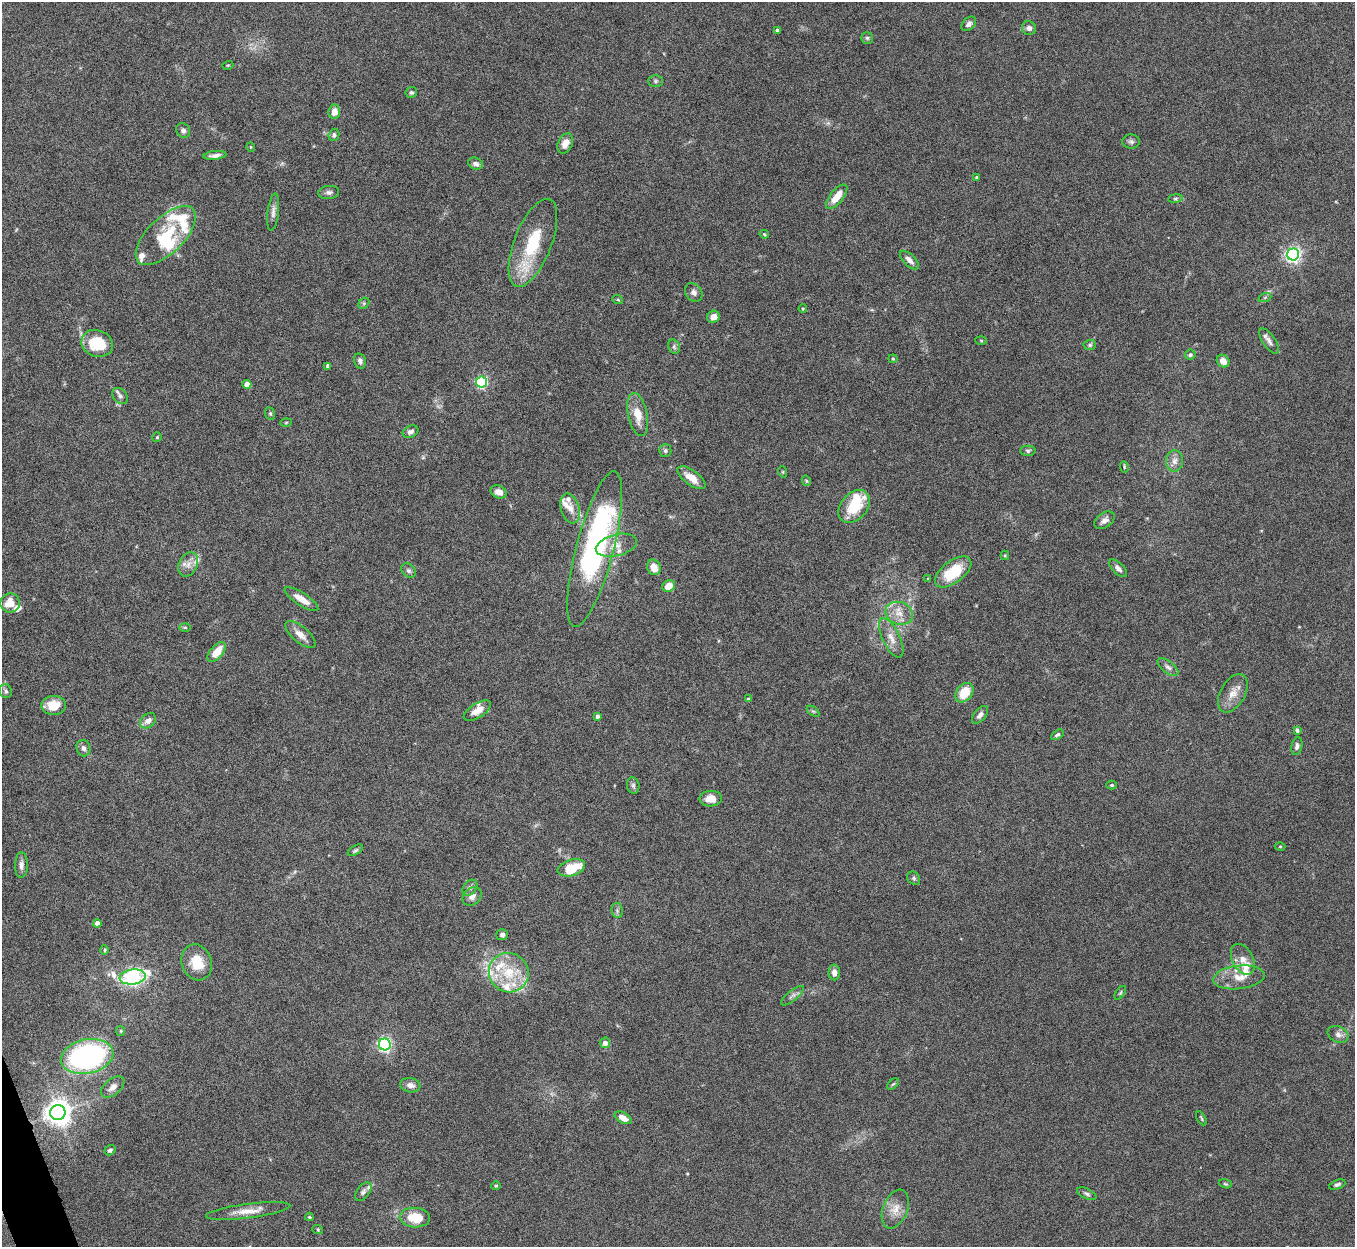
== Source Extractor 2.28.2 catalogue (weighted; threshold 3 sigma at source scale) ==
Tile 7 of 4 x 4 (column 3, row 2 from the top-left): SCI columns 2710-4062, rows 2638-3882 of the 5420 x 5404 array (HDU 1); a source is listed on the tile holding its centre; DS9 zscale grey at full resolution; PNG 1357 x 1249 px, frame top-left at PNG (2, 2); each listed source drawn as its Kron ellipse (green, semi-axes under 4 px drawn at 4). Shown black and unused: <1% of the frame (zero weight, under 8 of 16 exposures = <1% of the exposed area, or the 3 px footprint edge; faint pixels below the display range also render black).
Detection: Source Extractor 2.28.2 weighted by HDU 2 'WHT'; one run over the whole footprint, this tile lists its part. Background 0.167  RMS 0.005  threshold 0.0204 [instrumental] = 3 sigma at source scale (4.09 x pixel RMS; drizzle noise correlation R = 1.36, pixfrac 0.8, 0.05/0.05 arcsec/px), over >= 5 px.
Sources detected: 157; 3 inside a brighter object's white glare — neither listed nor drawn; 18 inside a brighter listed object's ellipse — not listed separately; the other 136 listed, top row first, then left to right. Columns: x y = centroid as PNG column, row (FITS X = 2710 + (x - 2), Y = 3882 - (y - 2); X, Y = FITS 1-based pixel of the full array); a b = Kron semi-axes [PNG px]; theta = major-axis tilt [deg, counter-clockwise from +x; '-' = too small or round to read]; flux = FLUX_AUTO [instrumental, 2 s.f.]
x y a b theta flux
969 24 8 6 45 1.5
1029 28 7 6 - 2
777 30 4 3 - 0.91
867 38 6 5 - 0.87
228 65 5 3 - 0.45
655 81 7 5 0 0.94
411 92 6 5 - 0.9
334 112 7 5 83 4
183 130 8 6 -56 1.5
334 135 6 5 - 1.1
1131 142 8 7 - 1.3
565 143 10 7 65 3.7
251 147 5 3 - 0.33
215 155 11 4 6 1.9
476 164 7 5 -23 1.9
977 178 3 3 - 1.1
329 192 10 6 6 1.6
837 197 15 6 52 7.7
1175 198 7 3 8 0.73
273 212 19 5 83 2.2
764 234 5 4 - 0.54
166 236 38 18 45 20
533 243 47 18 69 25
1293 254 6 6 - 130
909 260 12 5 -44 2.2
694 292 10 8 -53 2
1265 297 7 4 20 0.67
618 300 5 3 - 0.49
364 303 6 4 47 0.67
803 309 4 3 - 0.55
713 317 6 6 - 3.2
981 341 6 4 -3 0.45
1269 341 15 6 -56 2.3
97 343 16 13 -19 16
1090 345 6 5 - 0.83
674 347 7 5 -69 1.1
1190 355 5 5 - 0.9
893 359 4 4 - 0.48
360 361 8 6 -77 1.6
1223 361 7 6 - 3.2
328 366 4 4 - 1.8
482 382 5 5 - 56
247 384 4 4 - 4.7
120 396 9 6 -47 1.4
270 414 6 5 - 0.69
638 415 22 9 -79 7.2
286 422 5 3 - 0.44
410 432 8 5 23 1.7
157 437 5 4 - 0.61
665 451 6 6 - 0.99
1028 451 7 5 1 0.92
1174 461 10 8 87 2.7
1124 467 5 3 - 0.5
783 472 6 3 -72 0.48
691 478 16 7 -37 6
806 481 5 4 - 0.53
499 492 8 6 -21 3.5
854 506 18 13 50 14
570 508 15 9 -73 4
1105 520 11 7 34 2.3
616 545 21 10 14 5.4
595 549 80 19 75 99
1005 555 5 4 - 0.53
188 564 13 9 62 3.3
654 567 8 6 -67 4.8
1118 568 11 5 -45 1.8
409 571 8 6 -45 1.2
953 572 21 11 37 18
928 579 4 3 - 0.48
669 586 7 5 27 4.6
301 599 19 6 -33 5.3
10 603 10 9 - 6.4
899 613 14 11 -20 5.4
185 627 6 4 -1 0.58
300 634 18 7 -40 4.1
891 638 21 8 -64 4.9
217 652 12 6 49 7.6
1168 667 12 6 -38 1.9
6 691 7 6 - 1.1
964 693 11 7 52 11
1233 693 21 12 60 5.7
748 699 4 4 - 0.98
54 705 12 9 3 7.6
477 711 15 7 32 4.7
813 711 7 4 -35 0.65
980 715 10 5 50 1.9
597 716 4 3 - 1.2
148 721 9 6 38 2.7
1297 730 4 3 - 0.99
1057 735 7 4 31 0.89
1297 746 9 5 80 1.3
83 748 8 7 - 1.7
633 785 8 6 -75 1.1
1112 785 5 4 - 0.6
711 799 11 8 3 4.8
1280 846 5 3 - 0.45
355 850 8 4 32 0.83
21 865 13 6 89 2.1
571 868 14 8 17 14
914 878 7 6 - 0.9
470 888 9 6 49 1.5
472 896 11 8 42 2.5
617 910 8 5 -80 1
97 923 4 4 - 2.4
502 935 6 5 - 1.2
104 950 5 3 - 0.5
1243 959 16 10 -62 4.5
197 962 18 15 -70 11
834 972 8 5 -89 2.6
509 973 20 19 - 17
133 977 13 7 7 87
1239 977 26 11 6 7.5
1120 993 8 4 55 0.64
792 996 14 5 39 1.7
121 1031 5 4 - 0.56
1338 1034 11 8 -24 2.3
605 1043 5 5 - 2.2
385 1044 6 6 - 100
87 1056 26 17 12 90
893 1084 7 4 43 0.69
410 1085 10 7 -10 2.5
113 1087 13 8 40 2.7
58 1112 7 7 - 500
623 1118 9 5 -28 3.7
1201 1118 8 3 -61 0.54
110 1150 6 4 35 1.1
1225 1184 6 4 -19 0.56
1337 1185 8 4 21 1.2
496 1186 5 4 - 0.55
363 1192 11 6 54 1.5
1087 1194 10 5 -26 1
895 1209 20 12 69 5.7
248 1211 42 7 7 6.4
309 1217 4 3 - 0.48
415 1218 15 10 -5 10
318 1230 5 3 - 0.5